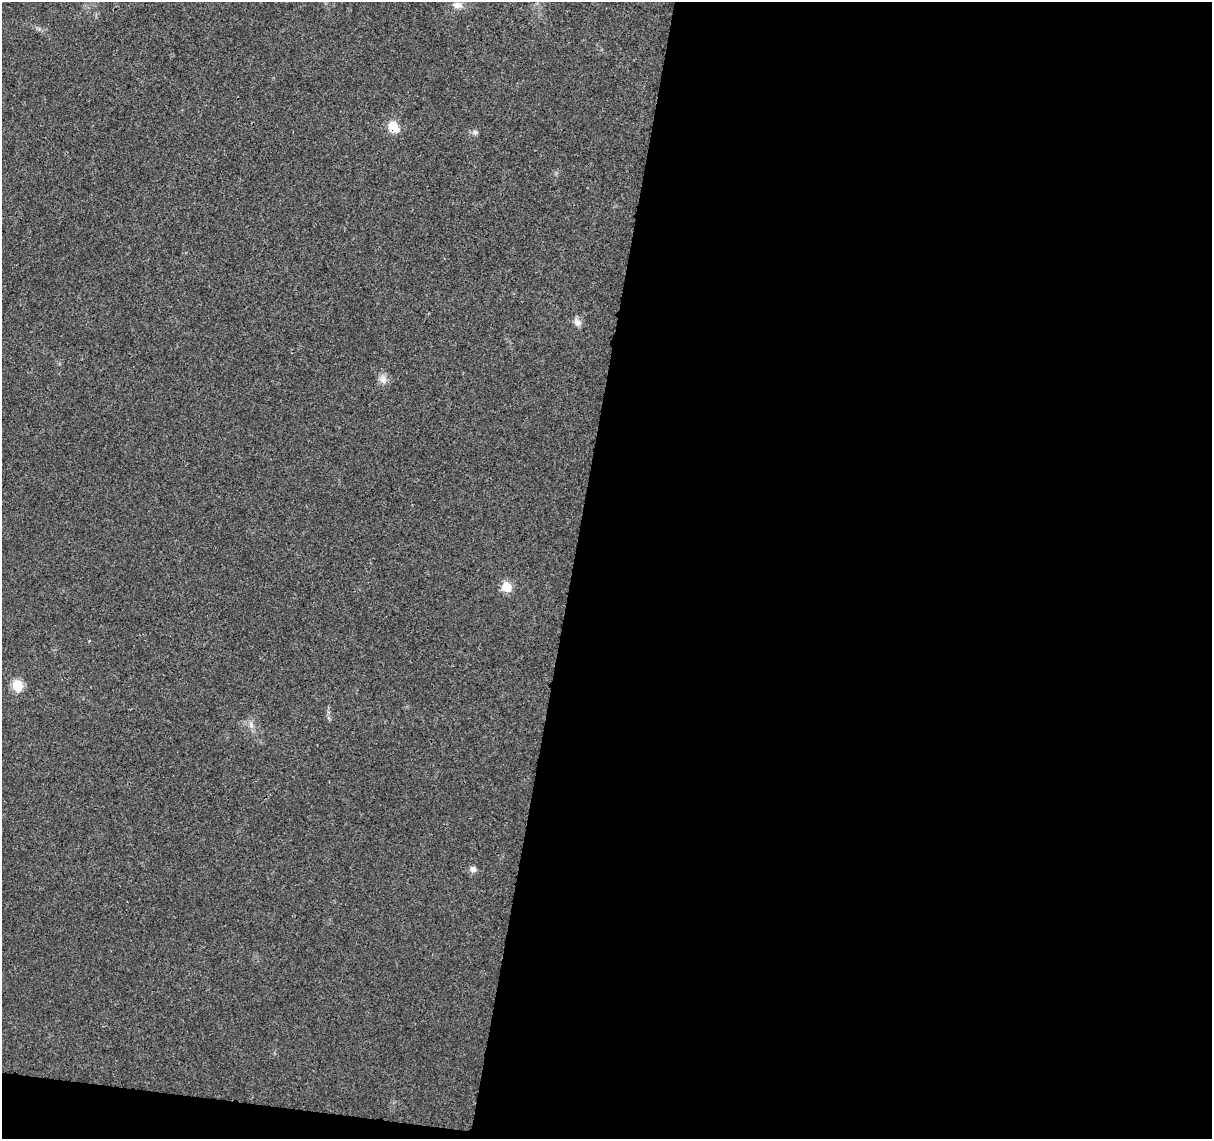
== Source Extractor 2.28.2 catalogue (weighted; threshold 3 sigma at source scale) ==
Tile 16 of 4 x 4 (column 4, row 4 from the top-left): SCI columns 3636-4845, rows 226-1362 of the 4856 x 5063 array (HDU 1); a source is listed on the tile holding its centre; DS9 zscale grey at full resolution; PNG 1214 x 1141 px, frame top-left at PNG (2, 2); no overlay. Shown black and unused: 54% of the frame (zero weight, under 3 of 4 exposures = <1% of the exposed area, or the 3 px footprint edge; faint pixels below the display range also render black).
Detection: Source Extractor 2.28.2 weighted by HDU 2 'WHT'; one run over the whole footprint, this tile lists its part. Background 0.0252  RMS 0.0024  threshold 0.011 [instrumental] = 3 sigma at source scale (4.5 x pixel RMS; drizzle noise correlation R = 1.50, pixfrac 1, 0.0396/0.0396 arcsec/px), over >= 5 px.
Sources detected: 9; all 9 listed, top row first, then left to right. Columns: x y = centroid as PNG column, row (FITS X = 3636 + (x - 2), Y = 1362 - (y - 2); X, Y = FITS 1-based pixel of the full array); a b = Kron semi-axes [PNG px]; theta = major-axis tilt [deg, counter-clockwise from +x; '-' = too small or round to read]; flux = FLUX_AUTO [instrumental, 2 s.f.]
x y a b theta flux
457 5 12 8 -5 1.5
393 127 12 10 -61 4.2
475 132 7 6 - 0.64
577 322 11 9 -34 1.2
383 380 11 10 - 1.5
506 587 7 7 - 8
18 686 6 6 - 13
251 725 10 6 -80 1.1
473 869 8 8 - 0.92
Overlapping masked pixels (flux is a lower limit): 1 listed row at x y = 393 127